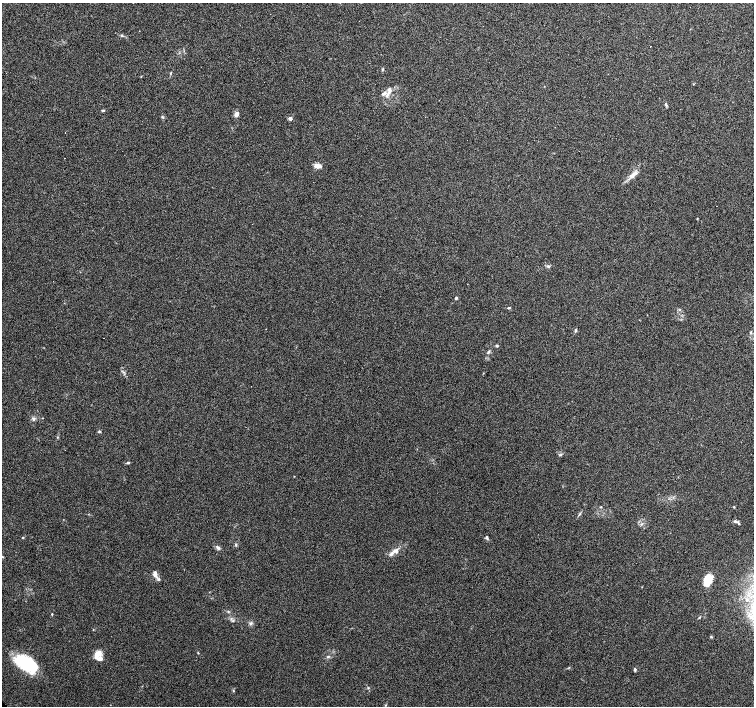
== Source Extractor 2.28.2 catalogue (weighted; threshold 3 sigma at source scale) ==
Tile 10 of 4 x 4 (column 2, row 3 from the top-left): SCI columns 1504-3006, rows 1552-2958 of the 6015 x 5983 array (HDU 1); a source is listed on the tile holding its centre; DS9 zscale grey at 2 x 2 block average (1 PNG px = mean of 2 x 2 image px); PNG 756 x 708 px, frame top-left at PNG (2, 3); no overlay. Shown black and unused: <1% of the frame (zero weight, under 4 of 7 exposures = <1% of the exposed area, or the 3 px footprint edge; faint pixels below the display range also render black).
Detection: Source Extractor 2.28.2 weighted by HDU 2 'WHT'; one run over the whole footprint, this tile lists its part. Background 0.0919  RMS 0.0039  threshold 0.0158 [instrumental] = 3 sigma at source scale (4.09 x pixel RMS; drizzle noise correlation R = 1.36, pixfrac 0.8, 0.0396/0.0396 arcsec/px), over >= 5 px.
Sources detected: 64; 2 inside a brighter object's white glare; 8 cosmic-ray / hot-pixel residue — not listed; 7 inside a brighter listed object's ellipse — not listed separately; the other 47 listed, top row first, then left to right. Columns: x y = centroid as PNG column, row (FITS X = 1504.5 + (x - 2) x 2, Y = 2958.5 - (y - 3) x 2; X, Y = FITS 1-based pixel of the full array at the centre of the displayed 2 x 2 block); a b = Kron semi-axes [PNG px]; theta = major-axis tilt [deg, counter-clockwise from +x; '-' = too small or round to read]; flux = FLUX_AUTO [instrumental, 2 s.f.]
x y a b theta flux
122 35 4 3 - 0.96
170 73 4 2 - 0.6
389 90 11 5 84 4.2
384 93 8 3 42 2.4
666 105 6 3 -64 1.2
103 110 5 3 - 0.94
236 114 5 4 - 4.1
162 117 4 3 - 1.1
290 118 2 2 - 5.7
317 166 9 5 -11 4.5
634 174 17 4 29 4.6
548 266 5 3 - 1.2
456 298 3 3 - 1.2
509 308 5 2 - 0.93
679 310 3 2 - 0.62
576 330 5 3 - 1.1
104 338 2 2 - 0.4
497 346 3 3 - 1.1
488 352 5 3 - 1.1
33 419 5 4 - 1.7
99 431 3 3 - 1.1
560 455 5 3 - 0.98
128 463 4 3 - 0.99
601 507 3 2 - 0.53
734 507 3 2 - 0.54
735 521 6 4 -13 1.5
641 524 3 3 - 0.87
487 537 5 3 - 1.4
23 538 3 2 - 0.53
236 544 3 3 - 0.85
218 548 7 4 -49 2.1
395 551 8 6 16 3.8
2 556 4 3 - 0.9
155 575 8 5 -60 3.3
708 579 10 7 67 16
228 611 3 2 - 0.62
52 614 3 2 - 0.52
699 618 4 2 - 0.68
233 621 3 3 - 0.81
251 623 5 3 - 1.5
711 637 4 3 - 0.76
198 653 3 2 - 0.47
96 655 7 5 72 5.6
21 660 34 12 -50 34
635 670 4 3 - 1.1
368 688 3 2 - 0.59
233 691 3 3 - 0.63
Isophote crosses this tile's border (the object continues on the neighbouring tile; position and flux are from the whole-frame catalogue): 2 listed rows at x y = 2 556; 21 660
Diffuse or blended objects may show on this block-average render without a row.